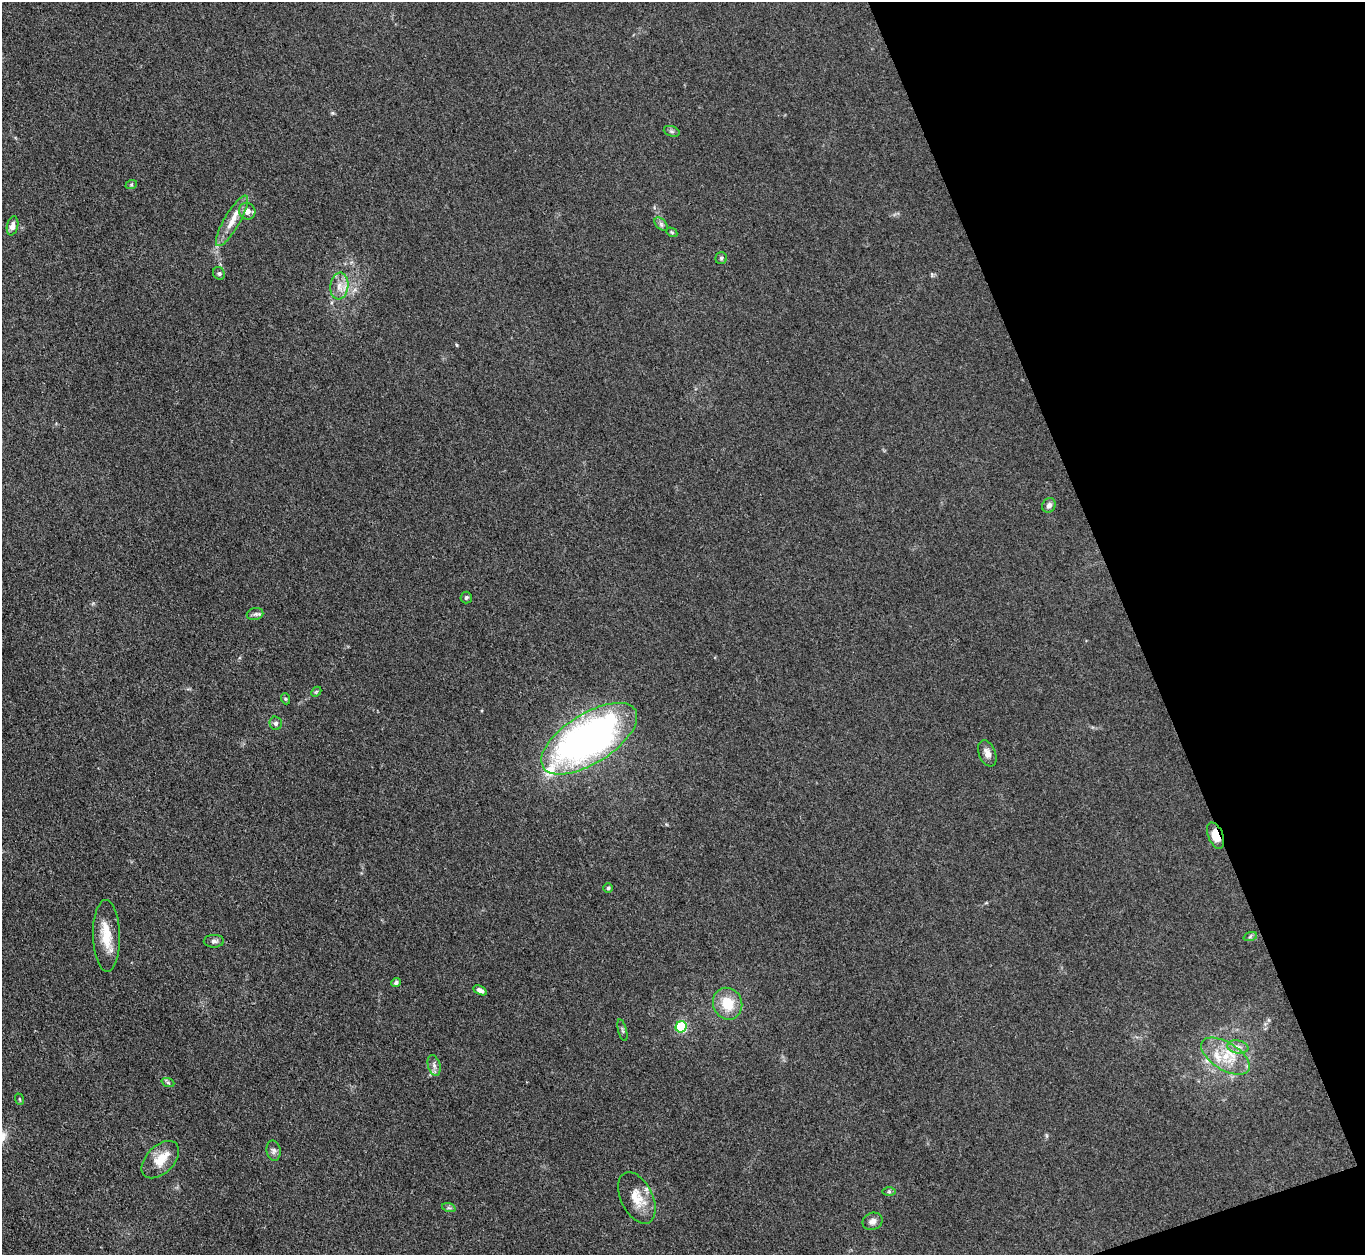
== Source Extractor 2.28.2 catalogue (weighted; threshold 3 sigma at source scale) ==
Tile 12 of 4 x 4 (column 4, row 3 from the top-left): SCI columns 4091-5453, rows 1403-2655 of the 5454 x 5440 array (HDU 1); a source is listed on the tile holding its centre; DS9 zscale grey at full resolution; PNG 1367 x 1257 px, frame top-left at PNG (2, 2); each listed source drawn as its Kron ellipse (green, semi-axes under 4 px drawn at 4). Shown black and unused: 18% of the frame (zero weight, under 3 of 4 exposures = <1% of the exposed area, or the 3 px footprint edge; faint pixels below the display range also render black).
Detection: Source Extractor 2.28.2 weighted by HDU 2 'WHT'; one run over the whole footprint, this tile lists its part. Background 0.0587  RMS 0.0052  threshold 0.0233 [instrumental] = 3 sigma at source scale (4.5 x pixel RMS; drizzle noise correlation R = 1.50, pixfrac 1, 0.05/0.05 arcsec/px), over >= 5 px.
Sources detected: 43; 1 inside a brighter object's white glare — neither listed nor drawn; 3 inside a brighter listed object's ellipse — not listed separately; the other 39 listed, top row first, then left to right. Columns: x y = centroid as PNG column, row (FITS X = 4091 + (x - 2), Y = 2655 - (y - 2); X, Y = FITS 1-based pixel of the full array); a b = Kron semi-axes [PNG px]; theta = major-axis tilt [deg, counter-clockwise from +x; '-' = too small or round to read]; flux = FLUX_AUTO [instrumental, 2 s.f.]
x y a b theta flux
672 131 8 5 -19 1.1
131 185 6 4 18 0.64
247 211 8 8 - 3.6
232 221 29 8 60 7.7
661 224 8 5 -46 1.2
12 226 9 5 77 2.7
672 232 6 4 -31 0.6
721 258 6 5 - 0.91
219 273 6 5 - 1
339 286 13 9 82 4.7
1049 505 7 6 - 2
466 597 6 5 - 0.99
255 614 8 6 13 1.4
316 692 6 4 44 0.71
286 699 6 3 -70 0.6
276 723 7 6 - 1.6
589 739 54 25 32 260
987 753 14 8 -68 3.2
1216 836 14 7 -67 8.5
608 888 5 5 - 0.84
106 936 36 13 -89 12
1250 937 7 4 20 0.89
214 941 10 6 0 1.6
396 982 5 4 - 1.3
480 990 7 4 -28 2
728 1004 16 14 -67 12
681 1027 5 5 - 48
622 1030 11 3 -75 0.85
1238 1047 10 6 -10 2.4
1225 1056 27 13 -32 14
434 1065 10 6 -75 2
168 1083 6 4 -20 0.88
19 1099 6 3 -70 0.55
274 1151 10 7 -80 1.8
160 1160 22 14 45 9.6
889 1192 7 4 -1 0.85
637 1198 27 16 -64 11
449 1208 7 4 -18 0.89
872 1221 10 8 21 2.6
Overlapping masked pixels (flux is a lower limit): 1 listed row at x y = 1216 836